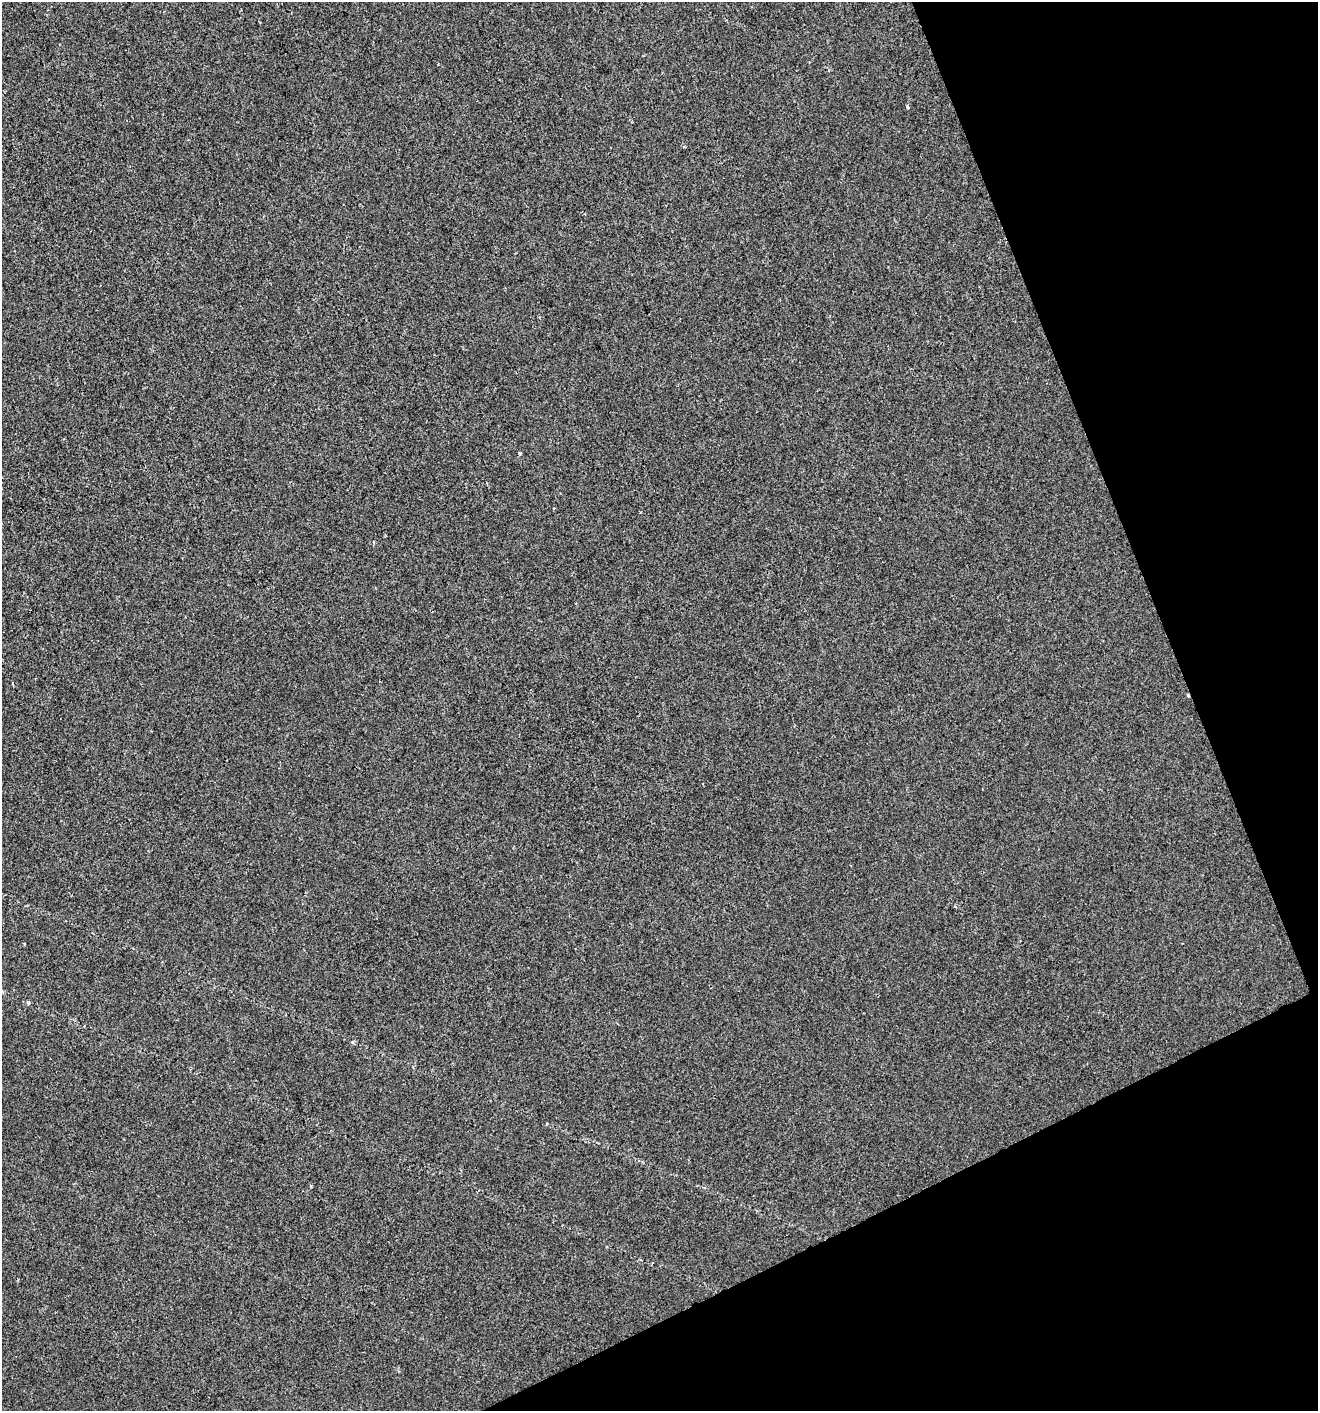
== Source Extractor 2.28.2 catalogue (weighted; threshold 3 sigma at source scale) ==
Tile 12 of 4 x 4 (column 4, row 3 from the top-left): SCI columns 4036-5351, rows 1411-2819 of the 5495 x 5637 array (HDU 1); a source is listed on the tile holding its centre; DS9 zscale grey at full resolution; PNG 1320 x 1413 px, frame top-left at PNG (2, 2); no overlay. Shown black and unused: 20% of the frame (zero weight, under 2 of 3 exposures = <1% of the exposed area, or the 3 px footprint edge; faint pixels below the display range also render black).
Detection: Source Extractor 2.28.2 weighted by HDU 2 'WHT'; one run over the whole footprint, this tile lists its part. Background 0.00269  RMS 0.0048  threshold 0.0217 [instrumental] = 3 sigma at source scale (4.5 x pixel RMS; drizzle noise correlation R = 1.50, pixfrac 1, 0.0396/0.0396 arcsec/px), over >= 5 px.
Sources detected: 8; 1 cosmic-ray / hot-pixel residue — not listed; the other 7 listed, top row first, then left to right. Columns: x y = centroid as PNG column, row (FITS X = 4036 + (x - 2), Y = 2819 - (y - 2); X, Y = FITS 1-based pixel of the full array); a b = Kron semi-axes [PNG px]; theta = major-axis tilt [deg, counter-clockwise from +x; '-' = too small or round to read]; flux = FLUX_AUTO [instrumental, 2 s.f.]
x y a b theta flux
907 107 4 3 - 2.2
520 454 3 3 - 0.8
374 542 3 3 - 0.53
13 684 4 2 - 0.41
2 991 5 3 - 0.57
28 1003 5 4 - 0.68
311 1186 4 3 - 0.53